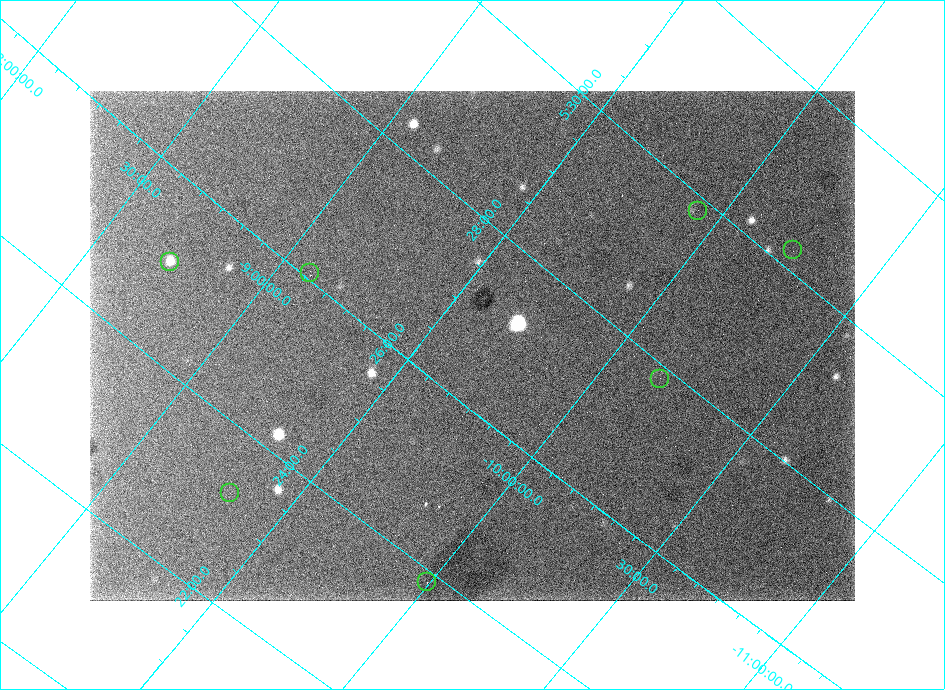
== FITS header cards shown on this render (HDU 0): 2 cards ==
NAXIS1  =                  765 /
NAXIS2  =                  510 /

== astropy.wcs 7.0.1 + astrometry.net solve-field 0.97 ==
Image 765 x 510 px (HDU 0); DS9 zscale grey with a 90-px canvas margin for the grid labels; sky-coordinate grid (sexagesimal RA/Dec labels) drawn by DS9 from the SOLVED WCS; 7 Tycho-2 reference stars matched to detected sources circled (green)
Header WCS: none
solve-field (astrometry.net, Tycho-2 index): SOLVED blind (the file carries no WCS)
Solved WCS: RA---TAN-SIP/DEC--TAN-SIP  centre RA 05:26:39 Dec -09:38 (81.66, -9.63 deg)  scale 11.4 arcsec/px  FOV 145.6' x 96.2'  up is +52 deg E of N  parity flipped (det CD > 0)
(file carries no celestial WCS; the grid is the blind solution)
Tycho-2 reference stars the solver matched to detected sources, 7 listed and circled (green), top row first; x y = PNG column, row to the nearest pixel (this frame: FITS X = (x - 91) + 1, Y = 510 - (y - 91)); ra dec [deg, ICRS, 3 dp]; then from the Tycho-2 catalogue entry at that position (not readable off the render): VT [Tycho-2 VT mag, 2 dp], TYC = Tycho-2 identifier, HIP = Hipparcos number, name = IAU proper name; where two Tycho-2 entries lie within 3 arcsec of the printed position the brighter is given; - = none
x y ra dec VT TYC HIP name
699 211 82.457 -9.934 8.53 5337-433-1 - -
794 250 82.560 -10.244 9.70 5337-1215-1 - -
171 262 81.269 -8.724 9.04 5332-1445-1 - -
311 273 81.518 -9.092 8.20 5332-1166-1 25405 -
661 379 81.959 -10.165 9.14 5336-634-1 - -
231 493 80.815 -9.326 8.25 5332-1326-1 - -
428 582 80.969 -9.992 9.05 5336-1500-1 25242 -